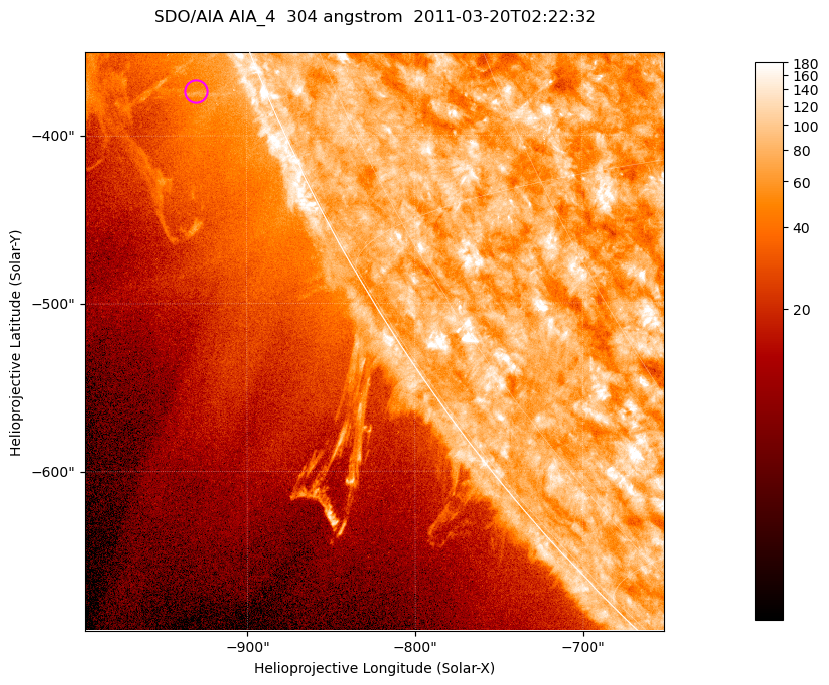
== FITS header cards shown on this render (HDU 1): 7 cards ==
TELESCOP= 'SDO/AIA '           / For AIA: SDO/AIA
INSTRUME= 'AIA_4   '           / For AIA: AIA_ATA1, AIA_ATA2, AIA_ATA3 or AIA_AT
WAVELNTH=                  304 / [angstrom] Wavelength
WAVEUNIT= 'angstrom'           / Wavelength unit: angstrom
DATE-OBS= '2011-03-20T02:22:32.123' / [ISO] Date when observation started; ISO 8
CTYPE1  = 'HPLN-TAN'           / CTYPE1; Typically HPLN
CTYPE2  = 'HPLT-TAN'           / CTYPE2; Typically HPLT

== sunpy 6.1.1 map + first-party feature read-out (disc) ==
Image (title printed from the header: SDO/AIA AIA_4  304 angstrom  2011-03-20T02:22:32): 575 x 575 px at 0.6 arcsec/px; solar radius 964 arcsec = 1606 px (partial field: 1.8% of the solar disc is inside the frame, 43% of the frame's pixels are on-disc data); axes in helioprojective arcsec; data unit not stated in the header (colour bar unlabelled)
Orientation: roll -0.132 deg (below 1 deg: not rotated)
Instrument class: DISC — disc imager (sunpy class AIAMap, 304 A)
Bright regions (active regions / flare kernels): reference = the on-disc median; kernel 5 px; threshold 5 sigma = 109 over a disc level ~75.2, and >= 1.15x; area >= 330 px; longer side >= 7 px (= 4.2 arcsec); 0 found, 0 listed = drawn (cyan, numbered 1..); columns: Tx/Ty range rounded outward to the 2 arcsec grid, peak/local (2 s.f.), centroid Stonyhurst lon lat
Off-limb structures (1.02-1.3 R_sun): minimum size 165 px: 8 found; the strongest spans PA ~110..115 deg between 1.02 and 1.08 R_sun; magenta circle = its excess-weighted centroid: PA ~110 deg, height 1.04 R_sun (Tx ~-930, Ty ~-374 arcsec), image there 1.7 x the reference